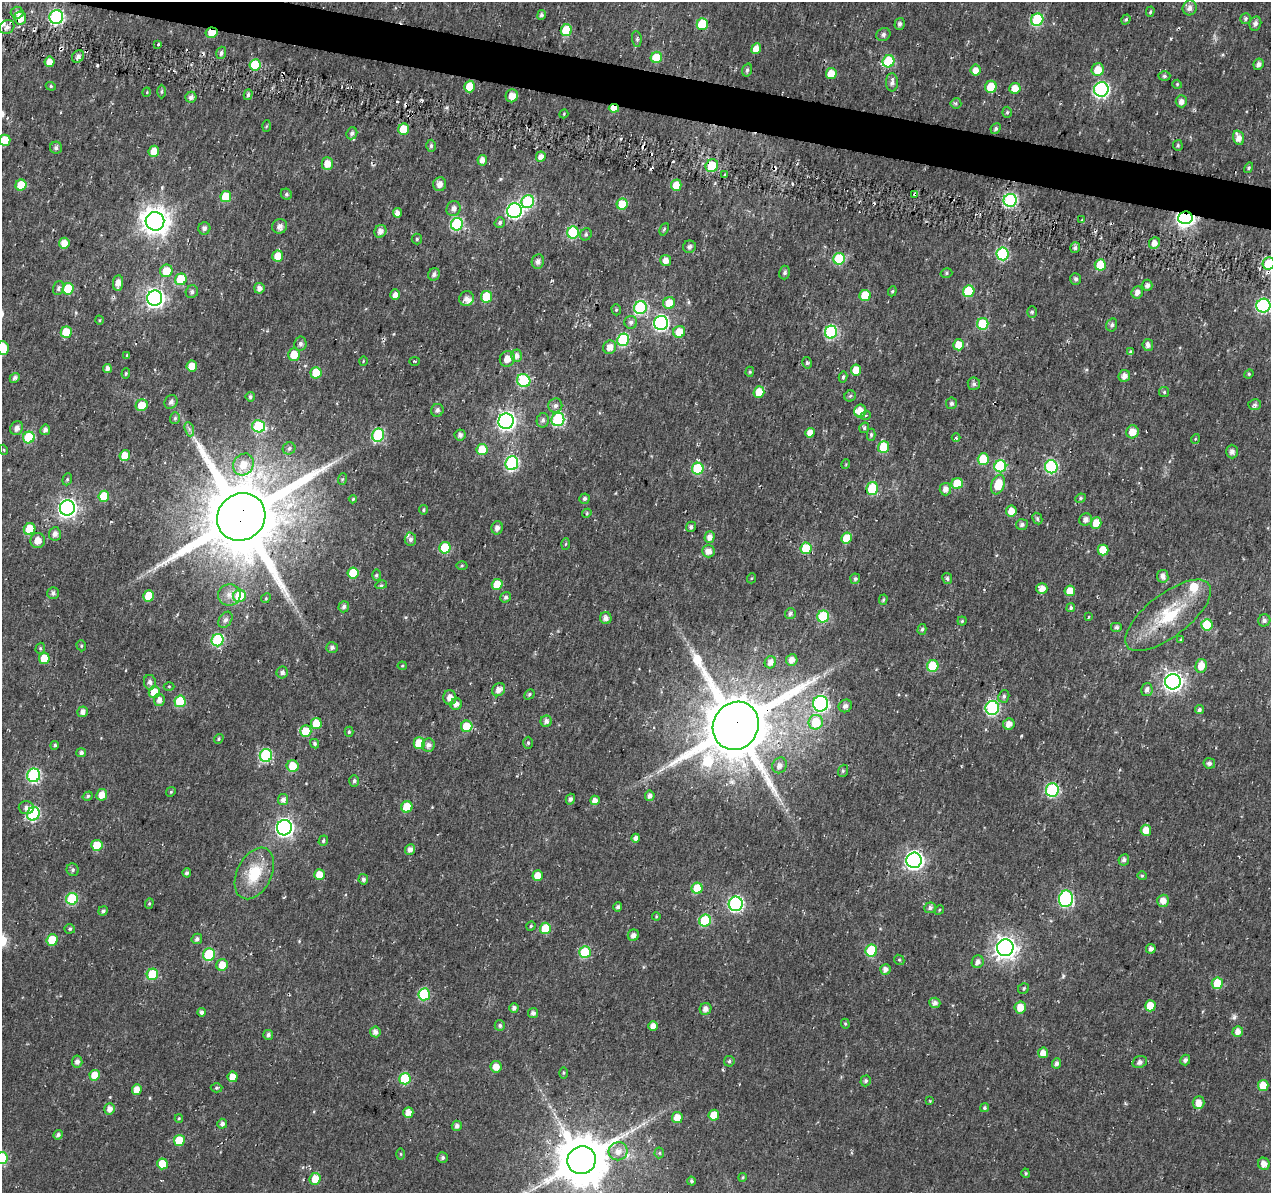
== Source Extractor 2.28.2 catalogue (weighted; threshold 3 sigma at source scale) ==
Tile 11 of 4 x 4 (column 3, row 3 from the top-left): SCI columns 2555-3823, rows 1473-2663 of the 5101 x 5331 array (HDU 1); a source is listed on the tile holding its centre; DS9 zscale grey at full resolution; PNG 1273 x 1195 px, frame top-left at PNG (2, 2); each listed source drawn as its Kron ellipse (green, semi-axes under 4 px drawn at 4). Shown black and unused: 3% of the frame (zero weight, under 2 of 3 exposures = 2% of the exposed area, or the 3 px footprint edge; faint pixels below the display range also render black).
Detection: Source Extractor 2.28.2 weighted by HDU 2 'WHT'; one run over the whole footprint, this tile lists its part. Background 0.0148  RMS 0.0053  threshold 0.0239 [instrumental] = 3 sigma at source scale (4.5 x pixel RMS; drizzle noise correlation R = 1.50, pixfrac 1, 0.0396/0.0396 arcsec/px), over >= 5 px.
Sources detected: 434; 5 cosmic-ray / hot-pixel residue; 1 long thin detection or spike segment (spike, bleed or trail) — neither listed nor drawn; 5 inside a brighter listed object's ellipse — not listed separately; the other 423 listed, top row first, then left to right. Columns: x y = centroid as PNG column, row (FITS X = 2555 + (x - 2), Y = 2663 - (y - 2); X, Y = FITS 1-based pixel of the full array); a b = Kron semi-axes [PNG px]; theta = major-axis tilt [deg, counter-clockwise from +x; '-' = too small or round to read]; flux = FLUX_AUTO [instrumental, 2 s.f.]
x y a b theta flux
1190 8 7 7 - 3
1150 12 5 4 - 0.81
17 13 6 6 - 2
541 15 5 4 - 1.4
56 17 7 6 - 99
20 18 6 6 - 8.8
1126 19 5 4 - 0.95
1245 19 6 5 - 1.1
1037 20 6 6 - 49
702 24 6 5 - 23
900 24 6 5 - 1.3
1255 24 7 6 - 1.9
7 27 8 6 36 2.7
566 30 6 5 - 23
212 33 6 5 - 7.3
883 34 7 6 - 1.4
637 39 8 5 -83 1.2
158 44 3 2 - 1.9
756 48 5 5 - 5.8
221 53 6 5 - 1.6
78 56 6 5 - 2.1
656 57 6 5 - 17
889 61 6 5 - 31
50 62 5 5 - 5.1
1259 64 6 5 - 2.1
255 65 5 5 - 19
747 70 6 4 72 1.1
976 70 5 5 - 4.8
1098 70 6 6 - 8.4
831 74 5 5 - 11
1164 76 6 4 0 1
892 82 9 6 89 2.3
1177 84 4 4 - 0.62
51 86 5 4 - 0.7
470 87 6 5 - 12
991 87 6 6 - 11
1015 88 5 5 - 6.3
1101 89 7 7 - 110
162 91 7 3 89 0.76
147 92 5 3 - 0.4
248 95 5 4 - 1.3
512 96 6 6 - 5.1
191 97 5 5 - 2.4
1181 101 6 5 - 2.6
956 103 5 5 - 0.93
614 108 5 4 - 11
1007 112 5 4 - 0.79
564 114 4 4 - 0.56
266 126 6 4 87 0.61
996 128 5 4 - 1.1
404 129 5 5 - 13
352 133 6 5 - 1.6
1239 138 7 5 -71 4.3
5 140 5 5 - 12
1178 145 5 5 - 0.83
431 146 6 4 89 1.2
56 148 6 6 - 1.5
154 151 5 5 - 6.9
541 157 5 4 - 3.5
482 160 5 5 - 3.2
327 164 6 5 - 5.8
712 166 7 6 - 21
1249 168 5 4 - 0.77
725 175 4 3 - 0.78
440 184 7 6 - 3.4
21 185 5 5 - 9.7
676 185 6 5 - 7.3
286 194 6 5 - 1.1
915 194 4 3 - 1.1
226 197 5 5 - 16
1010 200 6 6 - 83
528 202 7 6 - 50
622 204 5 5 - 15
453 209 7 7 - 3
514 211 7 7 - 120
397 213 5 4 - 3.1
1185 218 7 6 - 230
1082 220 4 3 - 0.67
155 221 9 9 - 620
500 223 5 5 - 1.3
457 224 6 6 - 52
280 226 8 7 - 2.7
204 228 6 6 - 1.8
664 229 6 3 67 0.79
380 231 6 6 - 2.7
573 232 6 6 - 43
586 234 6 5 - 1.2
417 239 5 5 - 0.84
64 243 5 5 - 6
1154 243 6 5 - 3.8
689 247 6 6 - 1.7
1075 248 5 5 - 1.3
1002 254 6 6 - 47
278 256 5 5 - 7.5
839 259 6 5 - 31
666 260 5 5 - 3.5
538 261 7 6 - 2.1
1269 264 6 6 - 25
1100 265 6 5 - 15
166 271 6 6 - 9.5
784 272 7 5 75 1.1
946 273 6 4 17 0.88
434 274 6 5 - 1.9
181 279 6 5 - 21
1076 279 6 5 - 1.4
118 283 8 5 83 3.9
1147 285 5 5 - 1.9
58 288 7 5 70 1.5
259 288 5 5 - 2.5
68 289 6 5 - 20
892 291 5 4 - 0.73
969 291 6 5 - 29
192 292 6 6 - 1.7
1137 292 6 5 - 3.2
395 295 5 4 - 3.5
865 295 5 5 - 16
486 297 6 5 - 13
155 298 8 7 - 220
466 299 7 7 - 3.2
669 303 6 5 - 8.6
1263 306 7 7 - 88
640 308 6 6 - 61
616 310 5 4 - 0.76
1032 312 5 5 - 0.92
99 320 4 3 - 0.44
631 322 6 6 - 1.8
661 323 7 7 - 110
983 324 6 5 - 30
1112 325 6 5 - 1.5
66 332 5 5 - 14
679 332 6 5 - 8
831 332 6 6 - 61
623 340 6 6 - 51
300 344 7 6 - 1.8
959 345 5 5 - 10
1148 345 6 5 - 2.1
610 347 7 6 - 4.9
3 348 7 5 -79 12
1131 352 4 4 - 1.1
127 355 4 4 - 0.59
294 355 6 6 - 9.5
516 356 6 5 - 2.7
507 359 8 7 - 5
363 361 5 3 - 0.47
415 361 5 3 - 0.47
807 363 6 4 -77 1
192 366 5 5 - 8.4
107 368 4 4 - 2.4
856 370 5 5 - 7
750 372 5 4 - 0.72
316 373 5 5 - 13
126 374 5 4 - 0.7
1249 374 5 4 - 0.71
1124 376 6 5 - 3.3
843 377 5 4 - 1.1
15 378 5 4 - 1.5
524 381 7 6 - 42
974 384 6 6 - 1.5
759 392 6 5 - 9.6
1164 392 5 5 - 0.77
850 396 6 5 - 0.94
250 397 5 4 - 1.2
171 402 7 6 - 2
951 403 6 5 - 1.3
142 405 6 5 - 9.2
1255 405 6 5 - 1.3
555 406 7 7 - 1.9
437 410 6 6 - 1.6
860 411 6 6 - 6.3
866 415 5 3 - 0.59
175 418 6 5 - 1.2
558 419 7 6 - 48
543 420 7 6 - 1.6
506 421 8 7 - 220
258 426 6 6 - 36
17 428 7 6 - 2.6
864 428 5 4 - 1
189 429 7 4 -72 1.4
45 430 5 5 - 2.3
1132 432 6 6 - 5.9
810 433 5 4 - 5.1
378 435 7 6 - 48
460 435 5 5 - 1.8
871 435 6 4 88 1.1
29 437 6 5 - 27
956 438 4 3 - 0.52
1195 439 5 3 - 0.52
884 447 6 5 - 20
289 448 6 6 - 1.6
4 450 5 3 - 0.5
482 450 5 5 - 14
1232 452 7 6 - 2.4
125 455 5 5 - 7.9
983 459 5 5 - 17
512 463 7 6 - 74
243 464 11 10 - 7.9
846 464 5 3 - 0.48
1000 466 6 6 - 37
1051 467 6 6 - 60
698 469 6 5 - 34
67 479 6 4 70 0.76
342 479 6 3 70 0.61
957 484 5 5 - 15
998 485 10 6 69 13
872 489 6 5 - 29
945 489 6 6 - 3.6
104 496 5 5 - 13
1080 498 5 4 - 0.79
353 499 4 4 - 0.66
584 499 5 5 - 1.3
67 508 8 7 - 230
424 510 5 4 - 0.83
1011 511 5 5 - 5.4
587 513 5 3 - 0.62
241 517 25 23 40 6400
1037 518 6 4 -63 1
1086 519 6 6 - 2.3
1096 523 6 5 - 7.7
1022 525 6 5 - 1.6
691 527 5 5 - 1.4
497 528 6 5 - 2.3
30 529 6 5 - 16
55 534 6 6 - 2.6
709 537 5 5 - 3.7
847 538 5 5 - 12
410 539 6 6 - 1.6
38 540 7 7 - 5.1
566 544 5 3 - 0.56
445 548 6 5 - 21
806 548 6 5 - 17
1103 550 5 5 - 11
708 551 6 6 - 4.3
462 565 5 3 - 0.58
353 573 5 5 - 13
376 575 6 4 89 0.75
1163 576 6 5 - 3
752 578 5 3 - 0.5
947 578 6 4 -62 1
855 579 5 5 - 1.2
497 584 5 5 - 9.9
381 585 6 3 13 0.91
1042 589 5 5 - 4.2
1070 591 5 5 - 6.4
53 593 6 5 - 1.6
229 595 11 10 - 4.3
149 596 5 5 - 15
239 596 6 6 - 17
506 597 5 5 - 1.1
266 598 5 4 - 0.65
883 600 5 4 - 0.74
344 607 6 5 - 1.7
1071 608 4 4 - 1.3
790 613 5 5 - 1.4
1168 615 51 21 37 32
823 617 6 6 - 31
1088 617 4 2 - 0.41
606 618 6 6 - 2.6
225 620 9 6 55 1.9
1264 620 6 6 - 1.7
962 621 4 4 - 0.67
1207 625 6 5 - 21
1116 628 6 5 - 1.4
922 629 5 4 - 0.93
1181 639 4 3 - 0.54
218 640 6 6 - 46
81 646 5 4 - 0.75
332 647 6 5 - 1.6
40 648 6 4 71 0.71
44 658 5 5 - 10
792 660 6 5 - 3.5
770 662 6 5 - 3.4
402 666 4 4 - 0.59
933 666 6 5 - 26
1201 666 7 5 82 6.1
282 672 6 5 - 1.9
150 682 7 6 - 2.3
1173 682 8 7 - 260
169 686 5 3 - 0.55
499 690 7 6 - 3.7
1147 690 6 5 - 2.2
154 692 6 5 - 10
529 694 6 4 47 0.98
1004 696 6 5 - 1.3
450 697 7 6 - 3.9
159 700 6 5 - 2.9
180 701 6 5 - 25
456 704 6 5 - 2.9
821 704 8 7 - 96
845 706 7 6 - 2
992 708 7 6 - 76
1199 710 4 4 - 1.2
83 712 5 5 - 2.6
546 721 5 5 - 2.2
816 722 7 7 - 18
316 723 5 5 - 9.8
1009 724 6 5 - 3.9
467 726 6 5 - 14
736 726 25 22 59 5000
306 731 6 5 - 13
349 732 5 4 - 0.75
219 739 5 4 - 0.78
419 743 6 5 - 12
528 743 6 5 - 0.82
315 744 5 4 - 1.1
55 745 4 4 - 0.86
428 745 6 6 - 2.5
81 753 5 4 - 1.4
266 756 6 6 - 55
1209 763 6 5 - 1.8
780 765 8 7 - 2.3
293 766 6 6 - 9.8
843 771 6 5 - 0.96
34 775 7 6 - 73
354 781 6 5 - 1.1
1052 790 7 6 - 63
171 792 5 4 - 0.69
102 795 6 5 - 5.5
88 796 5 4 - 1
650 796 5 5 - 2.3
283 799 5 5 - 2.5
570 799 5 4 - 1.6
595 800 5 4 - 3.4
407 807 6 5 - 16
26 808 7 6 - 2.2
33 814 7 6 - 58
284 828 7 7 - 190
1146 830 5 5 - 5.1
636 838 4 4 - 2.2
323 841 5 4 - 0.89
97 845 6 5 - 13
410 849 5 5 - 2.8
914 860 8 7 - 220
1124 860 6 5 - 1.6
73 870 6 6 - 1.3
187 873 4 4 - 1.3
254 873 27 17 64 19
319 875 5 5 - 6.8
538 875 5 5 - 6.7
1142 876 5 4 - 0.68
363 879 5 4 - 1.7
697 888 5 5 - 13
72 899 6 5 - 35
1066 899 8 7 - 89
1163 901 6 6 - 4.5
149 903 5 4 - 0.67
736 904 7 7 - 100
618 907 5 4 - 1.3
930 908 6 5 - 1.6
939 910 5 4 - 0.63
103 911 5 4 - 1.5
656 916 4 4 - 0.54
705 921 6 5 - 30
531 926 4 4 - 0.73
545 928 6 5 - 15
70 929 5 4 - 0.84
633 935 6 5 - 2.4
197 939 5 5 - 1.6
52 940 5 5 - 16
1005 948 8 8 - 400
1151 949 5 4 - 2.1
871 951 6 6 - 25
585 952 6 5 - 31
209 955 6 6 - 31
899 960 5 4 - 0.69
978 962 6 6 - 2.5
222 965 6 5 - 8.1
885 969 5 5 - 2.7
152 974 6 5 - 23
1217 983 6 5 - 13
1024 988 6 5 - 0.85
424 994 6 6 - 35
935 1003 5 5 - 2.6
1150 1006 5 5 - 11
1020 1007 6 5 - 7.5
514 1008 4 4 - 2
705 1009 6 5 - 2.7
202 1012 4 4 - 1.5
533 1013 5 5 - 2.1
845 1024 5 4 - 0.68
500 1025 5 5 - 1.3
653 1026 5 4 - 3.4
375 1032 5 5 - 2.7
1238 1032 5 5 - 3.8
268 1035 5 5 - 1.7
1043 1053 5 5 - 4.7
1185 1060 5 5 - 1.7
729 1061 5 5 - 0.99
77 1062 6 5 - 2.1
1140 1062 7 6 - 1.9
1056 1063 5 4 - 1.7
496 1067 6 5 - 4.5
563 1073 6 4 89 0.69
95 1075 5 5 - 8
233 1077 5 5 - 6.1
405 1079 6 5 - 27
866 1081 5 5 - 1.4
1263 1086 5 5 - 9.5
216 1088 6 4 2 0.77
137 1089 5 5 - 5
930 1101 3 2 - 0.38
1199 1102 6 6 - 4.2
984 1108 4 4 - 1.1
110 1109 6 5 - 3.7
408 1112 5 5 - 5
714 1115 5 5 - 9
179 1118 4 4 - 0.51
677 1118 6 5 - 5.7
222 1124 5 5 - 1.8
457 1126 5 5 - 2
58 1135 5 4 - 1.4
179 1140 6 5 - 14
618 1151 9 9 - 5.2
659 1153 5 5 - 0.77
401 1154 5 3 - 0.56
443 1157 5 5 - 1.2
2 1158 6 6 - 34
582 1160 14 14 - 2900
162 1164 5 5 - 10
1264 1164 6 5 - 4.1
1026 1173 5 4 - 0.74
743 1177 4 3 - 0.54
315 1179 6 5 - 8.3
691 1181 4 4 - 0.91
Overlapping masked pixels (flux is a lower limit): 10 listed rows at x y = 20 18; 212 33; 614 108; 712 166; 915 194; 1185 218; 1269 264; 241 517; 736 726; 582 1160
Isophote crosses this tile's border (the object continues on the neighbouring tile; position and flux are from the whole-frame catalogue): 6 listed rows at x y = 5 140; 1269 264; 1263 306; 3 348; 2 1158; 582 1160